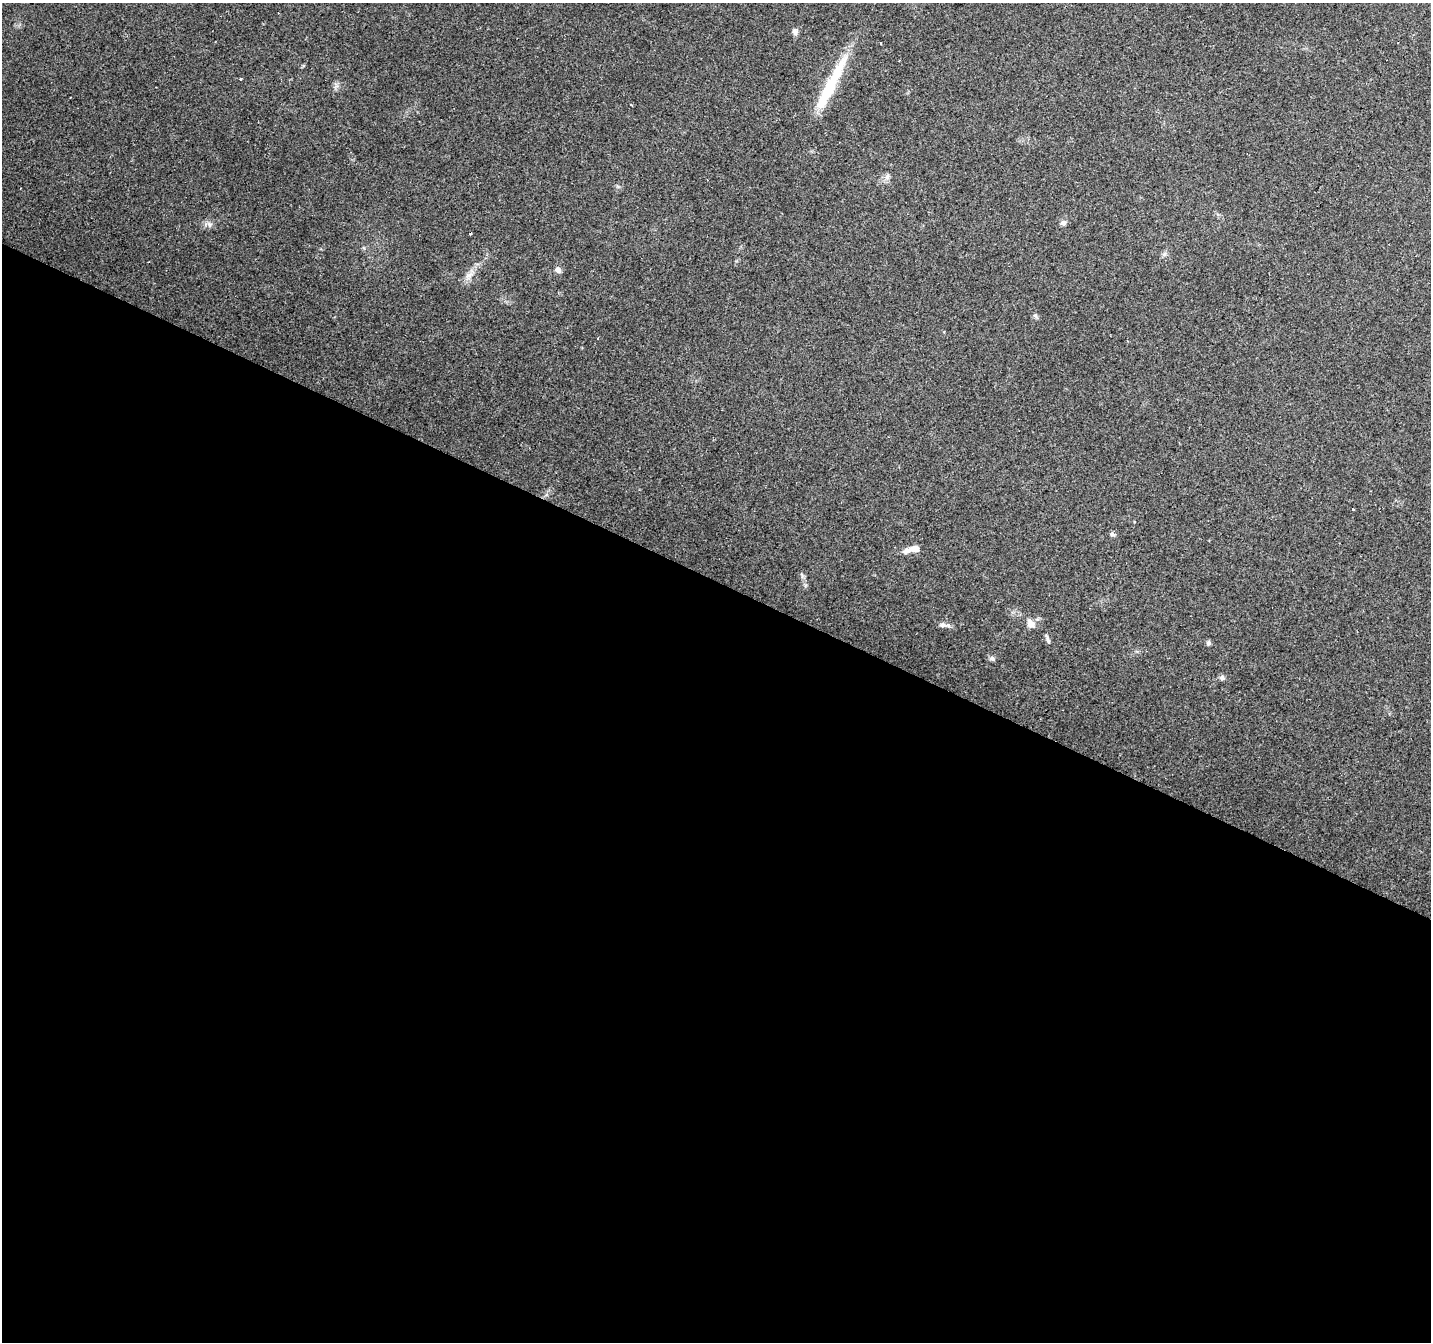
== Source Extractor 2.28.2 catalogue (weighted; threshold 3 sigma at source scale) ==
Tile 14 of 4 x 4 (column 2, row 4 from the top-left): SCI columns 1430-2858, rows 199-1538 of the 5721 x 5825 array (HDU 1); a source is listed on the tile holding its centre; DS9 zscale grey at full resolution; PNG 1433 x 1344 px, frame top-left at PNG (2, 3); no overlay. Shown black and unused: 57% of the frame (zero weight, under 2 of 3 exposures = <1% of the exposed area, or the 3 px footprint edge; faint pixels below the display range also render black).
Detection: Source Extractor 2.28.2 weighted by HDU 2 'WHT'; one run over the whole footprint, this tile lists its part. Background 0.132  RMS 0.008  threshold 0.0361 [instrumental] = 3 sigma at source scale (4.5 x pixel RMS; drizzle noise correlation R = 1.50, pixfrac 1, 0.0396/0.0396 arcsec/px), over >= 5 px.
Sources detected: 24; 4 cosmic-ray / hot-pixel residue — not listed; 1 inside a brighter listed object's ellipse — not listed separately; the other 19 listed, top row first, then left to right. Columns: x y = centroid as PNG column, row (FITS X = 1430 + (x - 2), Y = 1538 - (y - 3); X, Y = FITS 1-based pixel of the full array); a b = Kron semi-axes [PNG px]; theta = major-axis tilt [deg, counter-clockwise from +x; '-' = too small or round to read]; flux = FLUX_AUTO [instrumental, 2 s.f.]
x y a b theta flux
795 32 9 7 -72 2.7
831 85 79 11 63 44
887 177 9 6 63 2.7
1063 223 9 6 27 2.2
209 224 9 5 -24 2.7
1164 254 7 6 - 2
558 270 9 6 -64 3.2
469 275 13 6 26 4.1
1035 316 7 4 -20 1.4
598 338 3 3 - 2.1
1353 509 3 2 - 1.1
1113 534 7 5 -22 2.1
915 549 12 8 3 5.8
1031 624 10 8 -52 6
943 625 10 7 -13 3.1
1048 639 19 3 -69 1.9
1208 643 6 6 - 1.8
992 658 8 6 -24 2
1222 678 8 6 -24 2